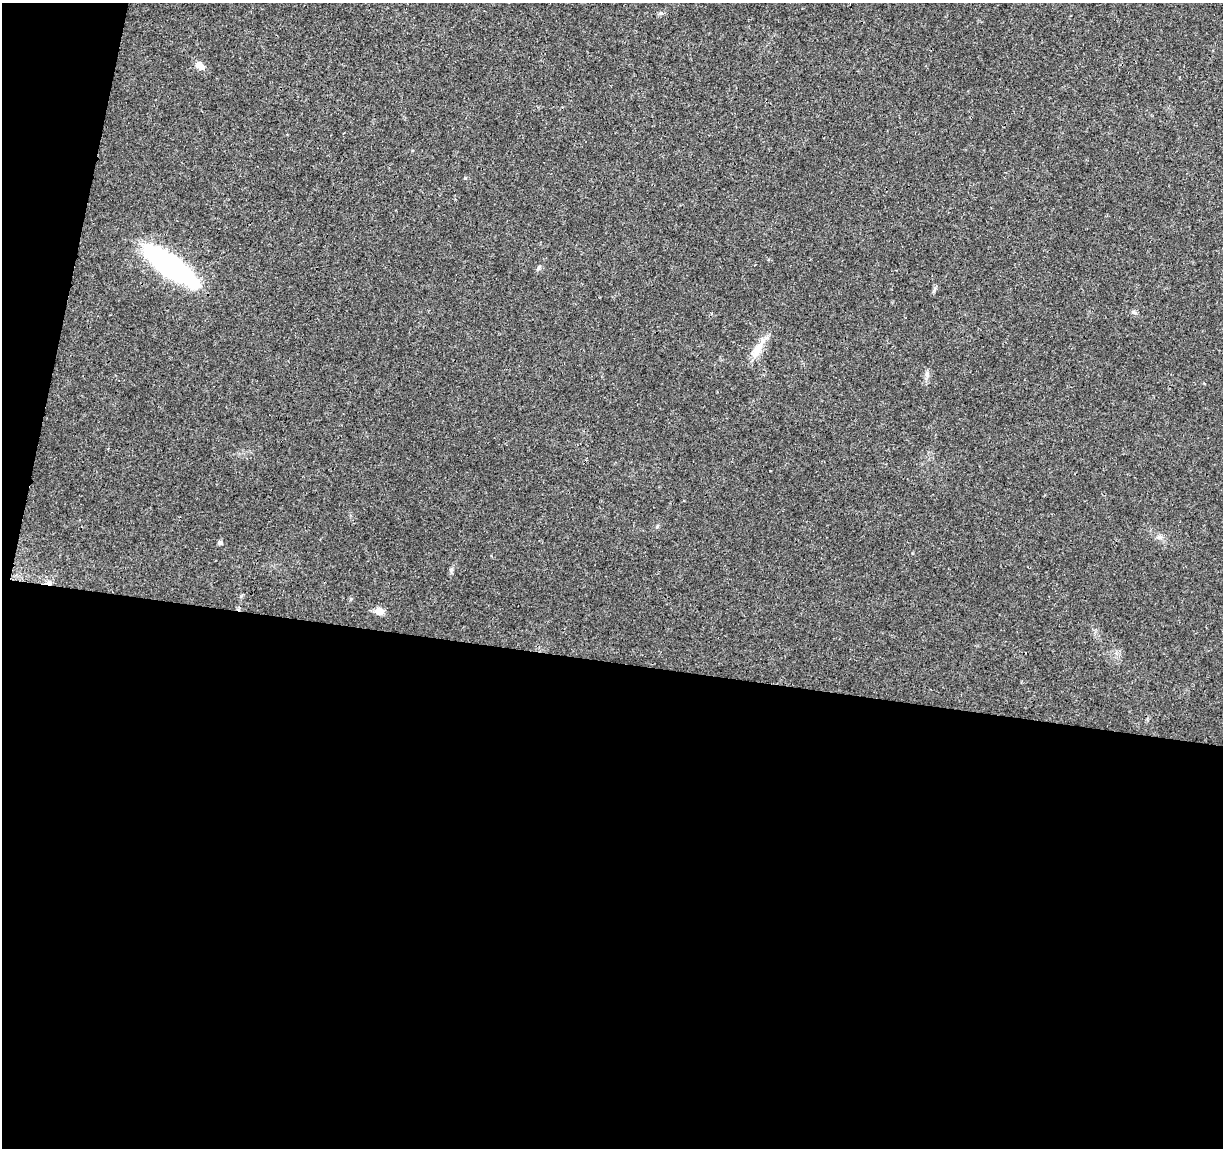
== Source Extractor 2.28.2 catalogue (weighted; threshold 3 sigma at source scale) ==
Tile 13 of 4 x 4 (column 1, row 4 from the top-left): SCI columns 5-1225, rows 228-1373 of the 4896 x 5099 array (HDU 1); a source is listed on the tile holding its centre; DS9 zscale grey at full resolution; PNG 1225 x 1150 px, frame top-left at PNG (2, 3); no overlay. Shown black and unused: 45% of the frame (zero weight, under 3 of 4 exposures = <1% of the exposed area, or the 3 px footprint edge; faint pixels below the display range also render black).
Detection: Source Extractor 2.28.2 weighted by HDU 2 'WHT'; one run over the whole footprint, this tile lists its part. Background 0.0204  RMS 0.0029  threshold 0.0131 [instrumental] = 3 sigma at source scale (4.5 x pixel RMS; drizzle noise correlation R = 1.50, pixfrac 1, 0.0396/0.0396 arcsec/px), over >= 5 px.
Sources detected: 13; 1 cosmic-ray / hot-pixel residue — not listed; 1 inside a brighter listed object's ellipse — not listed separately; the other 11 listed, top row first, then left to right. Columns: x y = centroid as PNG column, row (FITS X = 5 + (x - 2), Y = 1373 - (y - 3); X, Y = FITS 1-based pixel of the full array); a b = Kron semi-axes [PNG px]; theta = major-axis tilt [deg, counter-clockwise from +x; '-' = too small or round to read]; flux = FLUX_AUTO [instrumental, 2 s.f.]
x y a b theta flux
661 13 6 5 - 0.52
200 65 11 8 -42 2.1
465 178 4 3 - 0.25
170 265 54 17 -36 55
539 268 9 4 56 0.57
1134 312 8 5 -25 0.56
756 350 18 12 55 3.5
927 375 9 5 -84 0.94
1159 537 7 4 -18 0.64
220 542 5 4 - 0.83
379 611 9 8 - 2.4
Unlisted compact peaks at least as high as the median listed source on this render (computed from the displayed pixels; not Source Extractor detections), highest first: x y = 451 570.